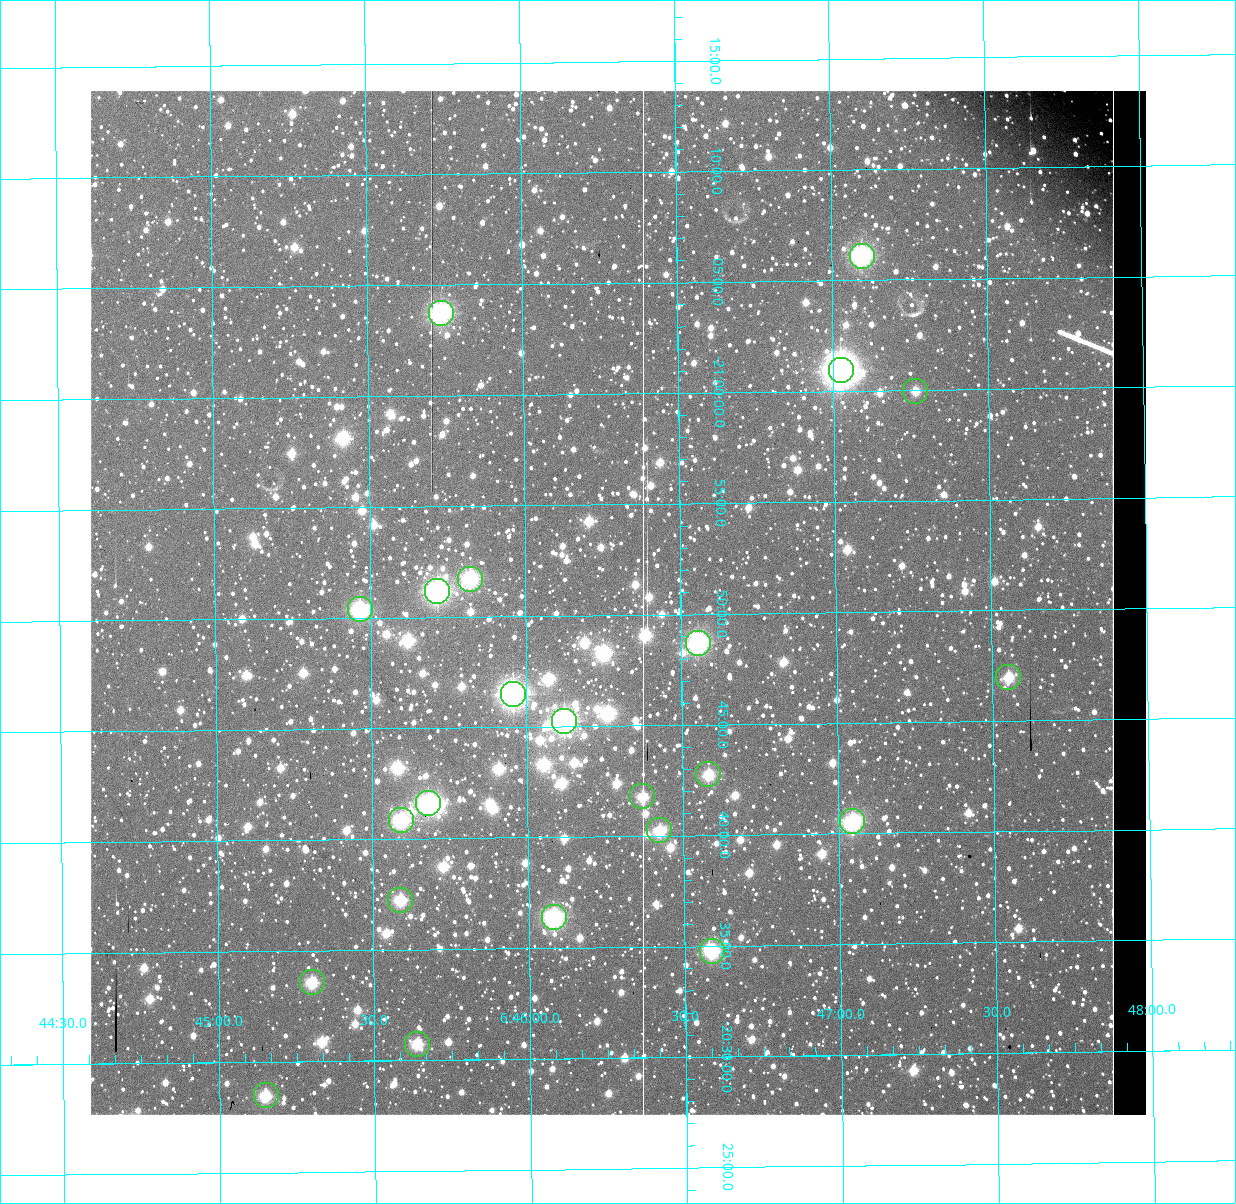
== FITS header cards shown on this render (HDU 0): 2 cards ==
NAXIS1  =                 1056 / Axis length
NAXIS2  =                 1024 / Axis length

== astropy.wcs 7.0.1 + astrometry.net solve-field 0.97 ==
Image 1056 x 1024 px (HDU 0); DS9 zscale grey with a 90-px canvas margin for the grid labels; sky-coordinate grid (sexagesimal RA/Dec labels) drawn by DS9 from the SOLVED WCS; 23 Tycho-2 reference stars matched to detected sources circled (green)
Header WCS: none
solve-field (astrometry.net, Tycho-2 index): SOLVED blind (the file carries no WCS)
Solved WCS: RA---TAN-SIP/DEC--TAN-SIP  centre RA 06:46:18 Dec -20:51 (101.57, -20.84 deg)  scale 2.71 arcsec/px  FOV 47.7' x 46.3'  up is +179 deg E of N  parity normal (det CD < 0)
(file carries no celestial WCS; the grid is the blind solution)
Tycho-2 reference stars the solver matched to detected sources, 23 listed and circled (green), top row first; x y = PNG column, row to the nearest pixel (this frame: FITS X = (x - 91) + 1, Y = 1024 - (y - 91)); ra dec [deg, ICRS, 3 dp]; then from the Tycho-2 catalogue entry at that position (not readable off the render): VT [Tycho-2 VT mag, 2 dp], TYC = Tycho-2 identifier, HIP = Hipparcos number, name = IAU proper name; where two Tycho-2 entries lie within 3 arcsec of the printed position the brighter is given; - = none
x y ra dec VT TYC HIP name
863 256 101.774 -21.102 7.91 5961-1426-1 - -
442 313 101.434 -21.062 7.97 5961-2270-1 - -
842 370 101.756 -21.015 6.03 5961-3333-1 32504 -
916 391 101.816 -20.999 10.13 5961-1866-1 - -
471 579 101.456 -20.862 8.27 5961-1358-1 - -
438 591 101.429 -20.853 7.54 5961-362-1 32393 -
361 609 101.367 -20.840 8.23 5961-2850-1 - -
699 643 101.639 -20.812 7.87 5961-2866-1 32467 -
1009 677 101.888 -20.783 9.38 5961-2236-1 - -
514 694 101.489 -20.775 7.05 5961-3331-1 32406 -
565 721 101.530 -20.754 7.32 5961-3329-1 32426 -
709 774 101.646 -20.712 9.35 5961-3181-1 - -
643 796 101.593 -20.697 9.72 5961-3011-1 - -
429 803 101.420 -20.694 7.79 5961-3346-1 - -
402 820 101.398 -20.681 8.35 5961-3326-1 32390 -
853 821 101.761 -20.676 8.31 5961-3335-1 - -
660 830 101.606 -20.671 9.14 5961-2202-1 - -
401 900 101.397 -20.621 9.06 5957-285-1 - -
555 917 101.520 -20.607 7.91 5957-811-1 32422 -
713 951 101.647 -20.579 8.94 5957-19-1 - -
313 982 101.325 -20.560 9.46 5957-1381-1 - -
418 1044 101.409 -20.513 9.32 5957-695-1 - -
267 1095 101.287 -20.475 9.34 5957-657-1 - -